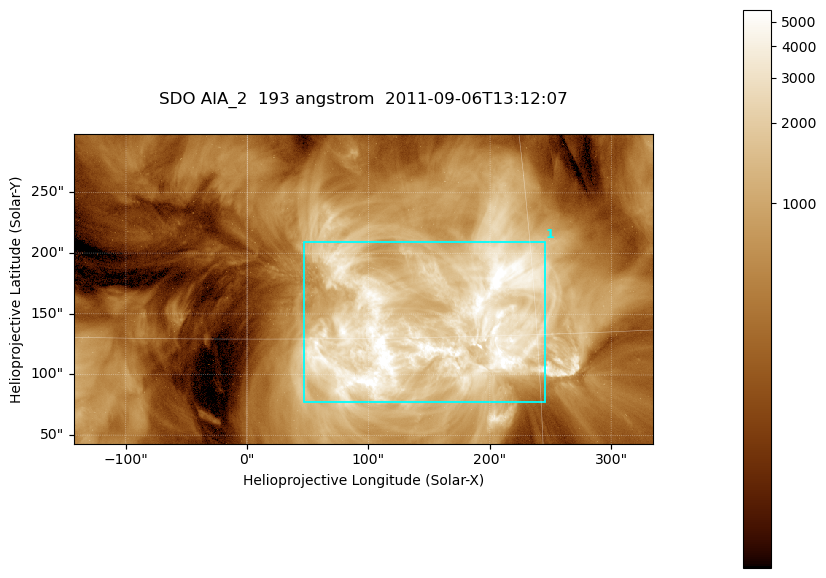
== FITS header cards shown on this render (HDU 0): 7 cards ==
TELESCOP= 'SDO     '           /
INSTRUME= 'AIA_2   '           /
WAVELNTH=                  193 /
WAVEUNIT= 'angstrom'           /
DATE-OBS= '2011-09-06T13:12:07.84' /
CTYPE1  = 'HPLN-TAN'           /
CTYPE2  = 'HPLT-TAN'           /

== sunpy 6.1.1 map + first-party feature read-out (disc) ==
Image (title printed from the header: SDO AIA_2  193 angstrom  2011-09-06T13:12:07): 794 x 424 px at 0.601 arcsec/px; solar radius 952 arcsec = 1585 px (partial field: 4.3% of the solar disc is inside the frame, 100% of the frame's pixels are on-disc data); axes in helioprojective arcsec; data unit not stated in the header (colour bar unlabelled)
Pointing: header CRPIX1/2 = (2043.76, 2047.55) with CRVAL1/2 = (0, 0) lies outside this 794 x 424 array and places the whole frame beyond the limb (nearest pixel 1.29 R_sun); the SolarSoft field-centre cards XCEN/YCEN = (95.55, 170.6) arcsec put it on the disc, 1672 arcsec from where CRPIX/CRVAL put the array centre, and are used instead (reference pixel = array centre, CRVAL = XCEN/YCEN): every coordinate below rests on XCEN/YCEN
Orientation: roll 0.0565 deg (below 1 deg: not rotated)
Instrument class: DISC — disc imager (sunpy class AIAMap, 193 A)
Bright regions (active regions / flare kernels): reference = the on-disc median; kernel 7 px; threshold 5 sigma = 2213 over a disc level ~528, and >= 1.15x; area >= 336 px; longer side >= 5 px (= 3 arcsec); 1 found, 1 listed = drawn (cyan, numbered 1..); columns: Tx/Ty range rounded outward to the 2 arcsec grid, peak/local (2 s.f.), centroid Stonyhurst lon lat
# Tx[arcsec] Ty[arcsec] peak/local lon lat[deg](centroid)
1 46..246 76..210 14 +10 +15